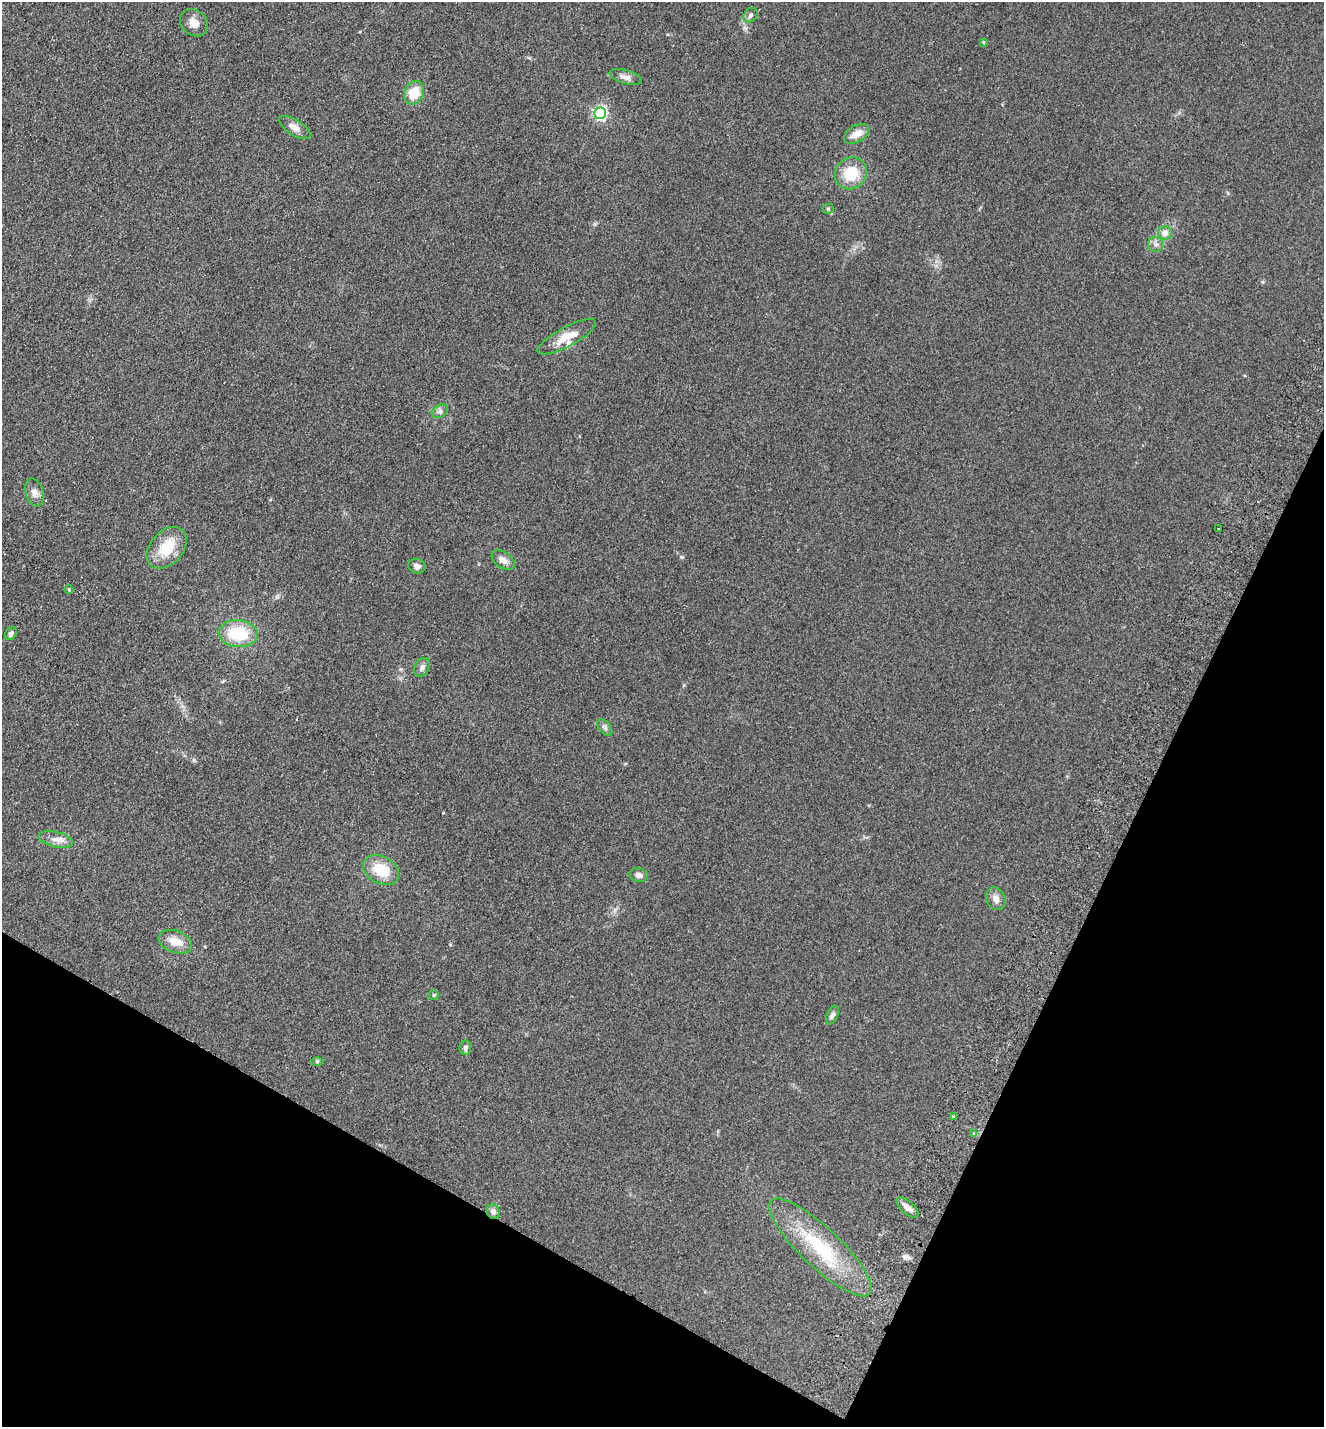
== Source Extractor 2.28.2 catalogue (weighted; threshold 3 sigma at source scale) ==
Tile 15 of 4 x 4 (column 3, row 4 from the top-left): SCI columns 2976-4297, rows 31-1455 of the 5816 x 5760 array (HDU 1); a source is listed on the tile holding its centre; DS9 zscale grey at full resolution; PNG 1326 x 1429 px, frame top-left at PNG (2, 2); each listed source drawn as its Kron ellipse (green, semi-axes under 4 px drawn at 4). Shown black and unused: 24% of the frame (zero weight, under 2 of 3 exposures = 3% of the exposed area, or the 3 px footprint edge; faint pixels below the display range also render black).
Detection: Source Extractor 2.28.2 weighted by HDU 2 'WHT'; one run over the whole footprint, this tile lists its part. Background 0.312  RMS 0.014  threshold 0.0645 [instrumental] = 3 sigma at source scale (4.5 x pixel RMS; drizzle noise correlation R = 1.50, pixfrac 1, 0.05/0.05 arcsec/px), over >= 5 px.
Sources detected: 40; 1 cosmic-ray / hot-pixel residue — neither listed nor drawn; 1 inside a brighter listed object's ellipse — not listed separately; the other 38 listed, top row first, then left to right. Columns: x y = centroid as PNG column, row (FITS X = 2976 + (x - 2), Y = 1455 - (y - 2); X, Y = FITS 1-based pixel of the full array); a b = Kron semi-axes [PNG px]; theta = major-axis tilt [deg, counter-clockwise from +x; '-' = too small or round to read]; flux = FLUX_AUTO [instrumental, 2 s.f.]
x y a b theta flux
750 15 8 6 47 3.7
194 23 15 12 -40 15
983 42 4 4 - 1.5
626 77 16 6 -15 7.3
414 93 12 9 66 28
600 113 6 5 - 260
295 127 18 7 -32 11
857 134 14 8 29 16
851 173 17 15 45 39
828 209 5 5 - 1.8
1165 233 7 6 - 11
1156 245 7 7 - 4.8
567 337 33 9 28 24
440 411 9 6 29 4.1
34 492 14 9 -74 8.7
1219 529 3 3 - 2.7
167 548 23 16 49 41
503 560 13 8 -35 9.5
417 566 9 7 -19 5.4
69 590 4 3 - 1.3
11 634 7 5 57 4.5
238 634 20 13 -6 59
422 667 10 7 62 5
605 727 10 5 -53 4.2
56 839 18 7 -13 11
381 870 19 13 -29 39
639 875 9 6 -12 5.8
996 899 11 9 -62 8.4
175 942 17 11 -20 20
434 995 5 5 - 1.9
832 1015 10 5 66 4.2
465 1048 7 6 - 4
317 1061 6 4 0 1.7
953 1117 3 3 - 3.9
974 1133 3 3 - 3.7
907 1207 13 6 -40 8.8
493 1211 7 6 - 6
820 1247 68 19 -43 100
Overlapping masked pixels (flux is a lower limit): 2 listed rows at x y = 493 1211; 820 1247